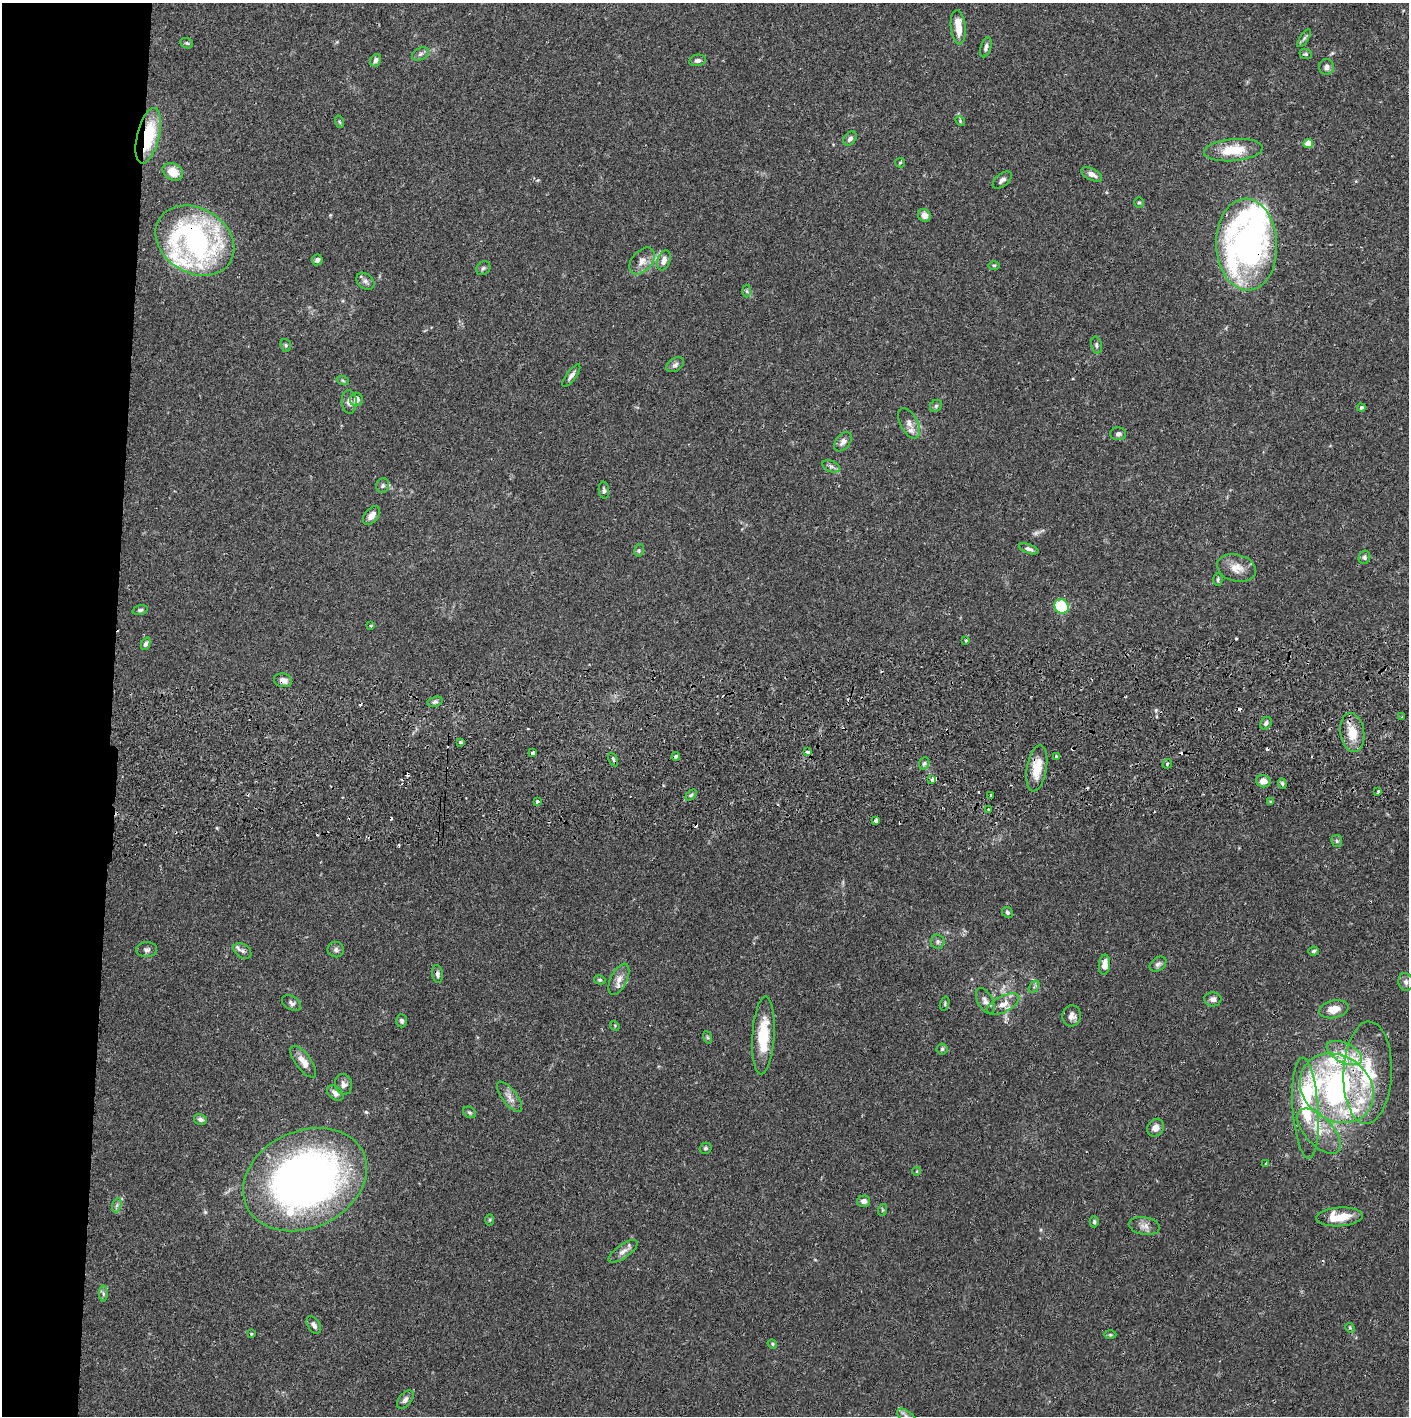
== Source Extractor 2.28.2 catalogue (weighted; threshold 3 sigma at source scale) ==
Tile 4 of 3 x 3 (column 1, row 2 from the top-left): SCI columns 4-1410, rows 1472-2885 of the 4230 x 4358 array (HDU 1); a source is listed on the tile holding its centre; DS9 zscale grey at full resolution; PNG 1411 x 1418 px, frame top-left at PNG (2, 3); each listed source drawn as its Kron ellipse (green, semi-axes under 4 px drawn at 4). Shown black and unused: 8% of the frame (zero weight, under 2 of 3 exposures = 3% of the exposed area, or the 3 px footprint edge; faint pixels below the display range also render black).
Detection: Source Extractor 2.28.2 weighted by HDU 2 'WHT'; one run over the whole footprint, this tile lists its part. Background 0.0683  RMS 0.0049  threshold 0.0219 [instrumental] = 3 sigma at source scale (4.5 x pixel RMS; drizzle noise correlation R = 1.50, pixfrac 1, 0.05/0.05 arcsec/px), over >= 5 px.
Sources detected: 168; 1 too faint to see at this stretch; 2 inside a brighter object's white glare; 17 cosmic-ray / hot-pixel residue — neither listed nor drawn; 10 inside a brighter listed object's ellipse — not listed separately; the other 138 listed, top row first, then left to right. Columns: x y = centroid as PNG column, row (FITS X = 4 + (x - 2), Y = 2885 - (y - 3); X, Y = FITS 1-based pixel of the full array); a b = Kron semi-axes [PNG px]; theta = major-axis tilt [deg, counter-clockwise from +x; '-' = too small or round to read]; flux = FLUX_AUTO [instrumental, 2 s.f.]
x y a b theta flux
958 27 17 7 -84 7
1304 38 10 4 56 1.1
187 43 6 5 - 0.8
986 47 10 5 72 1.7
420 54 9 6 27 1.5
1306 54 6 5 - 0.76
376 60 6 5 - 1.6
698 60 8 5 11 1.5
1327 67 7 7 - 2.1
960 121 5 4 - 0.59
340 122 6 4 -70 0.65
148 136 28 11 76 27
850 139 8 5 53 1.7
1308 143 5 4 - 7.2
1233 150 29 11 5 14
900 163 5 4 - 0.57
173 172 11 8 -28 6.5
1092 174 11 5 -27 2.9
1002 180 11 6 41 1.8
1139 203 5 5 - 0.68
924 215 7 6 - 3
195 241 42 32 -31 120
1247 244 46 30 -88 120
317 260 5 5 - 1.3
664 260 10 6 72 3.8
642 261 15 10 50 4.1
994 265 6 4 0 0.56
483 268 8 6 38 1.1
365 281 10 7 -39 1.8
747 291 6 4 -88 0.81
286 345 6 5 - 0.77
1096 345 8 5 -78 1
675 365 10 6 34 1.5
571 376 13 5 53 2.1
343 381 6 4 -20 0.74
356 400 7 6 - 3.1
349 402 12 7 -86 2.8
936 406 7 5 45 0.85
1361 407 4 4 - 1.2
909 423 17 8 -62 3.7
1118 434 8 6 -1 1.3
843 442 11 7 52 2.1
831 466 9 5 -23 1.4
383 486 7 6 - 1.2
604 490 8 5 -83 1.2
371 516 11 6 51 2.9
1029 549 10 4 -19 1.7
639 550 6 4 79 0.75
1364 557 7 5 68 1.3
1237 568 20 13 -14 6
1218 580 6 4 89 0.79
1061 606 7 7 - 22
140 610 8 4 14 0.93
371 626 4 3 - 0.59
966 640 3 2 - 0.54
146 644 6 4 67 1.4
283 680 9 6 -12 2.4
435 702 8 5 19 1.2
1402 717 3 3 - 0.89
1266 723 6 5 - 1.3
1352 733 19 12 -81 9.8
460 742 3 3 - 1.7
807 752 4 3 - 4.2
533 753 4 3 - 2.7
676 756 4 3 - 0.73
1056 757 3 3 - 2.2
613 759 7 4 -64 0.9
924 763 6 5 - 0.93
1167 764 5 3 - 0.6
1037 768 23 10 80 9.2
932 779 4 3 - 3.5
1263 781 7 6 - 3.6
1282 784 5 4 - 0.72
1378 791 3 3 - 1.7
691 795 6 4 45 0.81
991 795 3 3 - 1.4
537 801 3 3 - 1.5
1270 801 3 3 - 0.77
989 809 3 2 - 0.78
876 821 4 3 - 1.6
1337 841 6 5 - 0.85
1007 912 6 5 - 0.9
938 941 7 7 - 1.4
147 950 10 7 4 1.5
336 950 8 7 - 1.5
242 951 10 6 -36 1.7
1314 951 6 4 6 0.89
1158 964 9 6 36 1.5
1104 965 10 5 84 3.9
437 974 9 5 -82 1.6
619 979 17 8 64 3.9
600 980 6 4 -13 0.74
1406 982 9 7 -79 1.8
1034 987 7 4 55 0.88
1213 999 8 7 - 2
985 1001 14 7 -62 2.4
291 1003 10 6 -31 1.5
945 1004 7 4 73 0.7
1003 1004 17 8 27 4.5
1334 1009 15 8 12 5.9
1072 1016 10 9 - 2.6
402 1021 6 5 - 1.1
615 1026 5 4 - 0.51
763 1035 39 11 86 18
707 1037 6 4 -71 0.7
942 1049 5 5 - 0.94
1344 1053 19 10 -26 8
303 1062 19 7 -54 4.5
1368 1073 51 24 88 37
343 1084 10 8 -77 2.1
1337 1088 39 32 -35 120
335 1093 9 6 -40 2.2
510 1097 18 7 -52 3.4
1305 1108 50 13 -86 27
470 1112 7 5 -34 0.86
200 1119 6 5 - 1.7
1156 1128 9 8 - 3.2
1319 1131 28 14 -47 11
705 1148 6 5 - 0.96
1266 1164 3 3 - 0.93
917 1171 4 3 - 0.36
305 1180 64 48 25 270
863 1201 6 6 - 2
117 1205 7 4 71 1.1
882 1210 6 4 72 0.59
1340 1217 23 9 4 11
490 1220 6 4 88 0.59
1094 1222 6 4 -88 0.82
1144 1226 15 9 -10 3.1
623 1251 17 6 35 2.6
103 1293 8 4 -90 0.99
314 1325 10 6 -58 1.9
1350 1328 5 4 - 0.62
251 1334 4 4 - 0.48
1110 1335 6 4 -1 0.6
772 1344 5 4 - 0.67
405 1399 10 6 52 1.8
906 1416 11 5 -36 1.6
Overlapping masked pixels (flux is a lower limit): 7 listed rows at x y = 148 136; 195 241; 1247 244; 283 680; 1037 768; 1337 1088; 305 1180
Isophote crosses this tile's border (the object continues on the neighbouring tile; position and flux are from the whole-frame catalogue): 1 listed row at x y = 906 1416